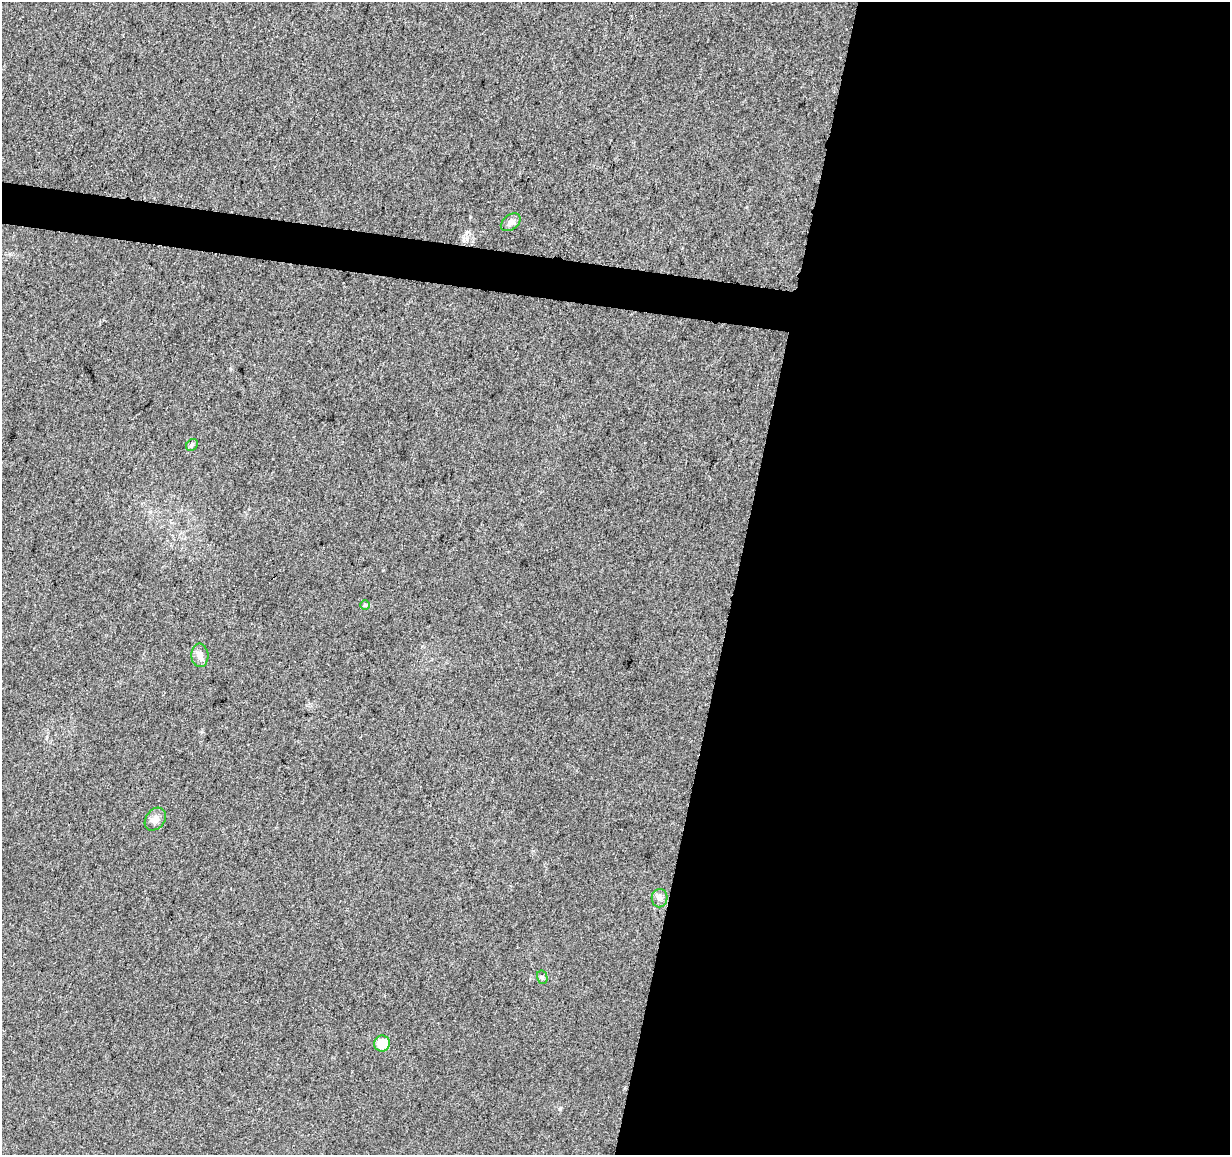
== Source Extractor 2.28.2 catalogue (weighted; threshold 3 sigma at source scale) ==
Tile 12 of 4 x 4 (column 4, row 3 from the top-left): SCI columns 3697-4924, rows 1443-2595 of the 4926 x 5130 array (HDU 1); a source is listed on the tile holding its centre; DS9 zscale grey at full resolution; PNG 1232 x 1157 px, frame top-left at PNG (2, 2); each listed source drawn as its Kron ellipse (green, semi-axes under 4 px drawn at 4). Shown black and unused: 42% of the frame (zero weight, under 3 of 5 exposures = <1% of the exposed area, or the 3 px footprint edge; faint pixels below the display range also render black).
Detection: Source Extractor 2.28.2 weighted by HDU 2 'WHT'; one run over the whole footprint, this tile lists its part. Background 0.0271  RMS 0.0046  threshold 0.0207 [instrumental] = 3 sigma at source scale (4.5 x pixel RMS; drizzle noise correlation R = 1.50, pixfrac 1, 0.0396/0.0396 arcsec/px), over >= 5 px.
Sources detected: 8; all 8 listed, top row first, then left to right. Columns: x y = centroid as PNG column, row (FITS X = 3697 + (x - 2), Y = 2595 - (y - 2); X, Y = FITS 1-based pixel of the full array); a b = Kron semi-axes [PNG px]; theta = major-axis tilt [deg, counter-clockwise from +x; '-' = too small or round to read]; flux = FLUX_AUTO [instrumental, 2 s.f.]
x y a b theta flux
511 222 11 7 38 2.2
192 445 6 5 - 0.95
365 605 5 5 - 0.62
200 655 12 8 -86 2.5
155 819 12 9 52 3.1
660 898 9 8 - 2.1
542 977 7 5 -76 0.89
382 1044 8 8 - 8